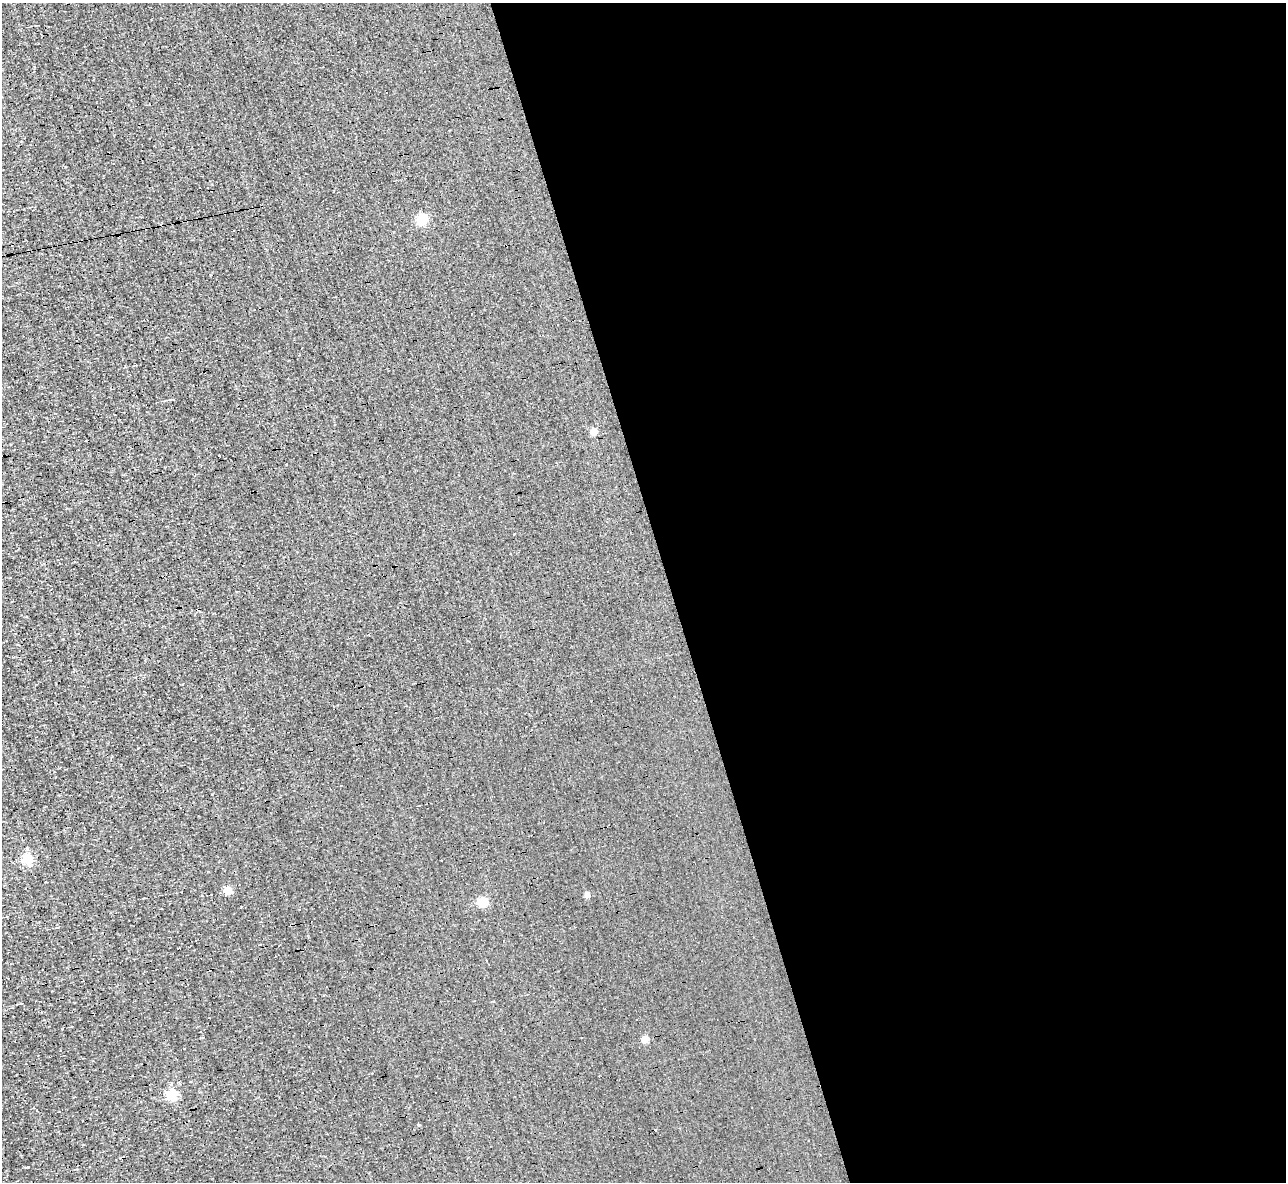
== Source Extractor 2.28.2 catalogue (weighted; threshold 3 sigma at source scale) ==
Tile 8 of 4 x 4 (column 4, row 2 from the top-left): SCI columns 3852-5135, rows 2506-3685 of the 5135 x 5132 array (HDU 1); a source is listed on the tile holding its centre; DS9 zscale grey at full resolution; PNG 1288 x 1184 px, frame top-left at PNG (2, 3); no overlay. Shown black and unused: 48% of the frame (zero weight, under 3 of 4 exposures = <1% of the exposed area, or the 3 px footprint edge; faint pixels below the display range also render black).
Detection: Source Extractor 2.28.2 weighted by HDU 2 'WHT'; one run over the whole footprint, this tile lists its part. Background 0.00167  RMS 0.043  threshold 0.195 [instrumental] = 3 sigma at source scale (4.5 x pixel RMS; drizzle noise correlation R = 1.50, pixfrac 1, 0.05/0.05 arcsec/px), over >= 5 px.
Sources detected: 21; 10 cosmic-ray / hot-pixel residue — not listed; the other 11 listed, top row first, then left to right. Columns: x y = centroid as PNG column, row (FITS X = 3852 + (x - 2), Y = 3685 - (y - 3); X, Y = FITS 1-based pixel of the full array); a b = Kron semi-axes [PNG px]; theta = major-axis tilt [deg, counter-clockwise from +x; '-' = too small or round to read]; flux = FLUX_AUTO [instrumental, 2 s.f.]
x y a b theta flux
422 219 5 5 - 310
171 399 7 2 12 4.6
594 431 4 4 - 56
28 858 5 5 - 290
228 890 5 4 - 130
587 895 4 4 - 35
483 902 5 5 - 230
645 1039 4 4 - 72
172 1095 5 5 - 350
419 1125 4 3 - 3.6
28 1167 5 2 - 3.2
Unlisted compact peaks at least as high as the median listed source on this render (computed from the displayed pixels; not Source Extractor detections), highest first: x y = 241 907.